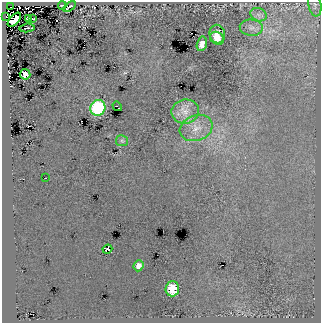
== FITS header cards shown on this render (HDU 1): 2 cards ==
NAXIS1  =                  319
NAXIS2  =                  321

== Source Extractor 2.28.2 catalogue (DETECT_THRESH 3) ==
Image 319 x 321 px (HDU 1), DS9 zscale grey, 1 PNG px = 1 image px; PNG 323 x 325 px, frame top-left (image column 1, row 321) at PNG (2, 2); each listed source drawn as its Kron ellipse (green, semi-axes under 4 px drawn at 4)
Background -3.53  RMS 23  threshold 69.7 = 3 sigma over >= 5 px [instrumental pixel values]
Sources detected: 25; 1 with non-positive FLUX_AUTO (blend fragments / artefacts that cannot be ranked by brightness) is neither listed nor drawn; the other 24 listed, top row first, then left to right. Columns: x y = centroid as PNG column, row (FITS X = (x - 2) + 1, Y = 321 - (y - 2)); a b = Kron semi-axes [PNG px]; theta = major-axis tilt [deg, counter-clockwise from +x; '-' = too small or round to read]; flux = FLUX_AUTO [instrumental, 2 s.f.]
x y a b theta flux
62 5 4 2 - 1200
315 5 12 6 -79 4200
70 6 7 2 34 2300
11 7 3 2 - 19000
259 15 8 6 -20 5900
6 17 3 2 - 240000
28 19 3 2 - 1300
32 19 4 2 - 1100
14 20 9 4 47 37000
27 28 7 2 5 2200
251 28 11 8 -4 8500
217 34 9 7 -78 11000
217 38 7 6 - 11000
202 44 7 5 76 11000
25 74 5 5 - 13000
117 106 5 2 - 1600
98 108 8 7 - 150000
185 112 14 12 9 18000
196 128 17 12 19 21000
122 141 6 5 - 3000
45 178 3 2 - 1000
107 249 5 4 - 2200
139 266 6 4 67 8600
172 289 7 7 - 42000
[1 non-positive-flux detection neither listed nor drawn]